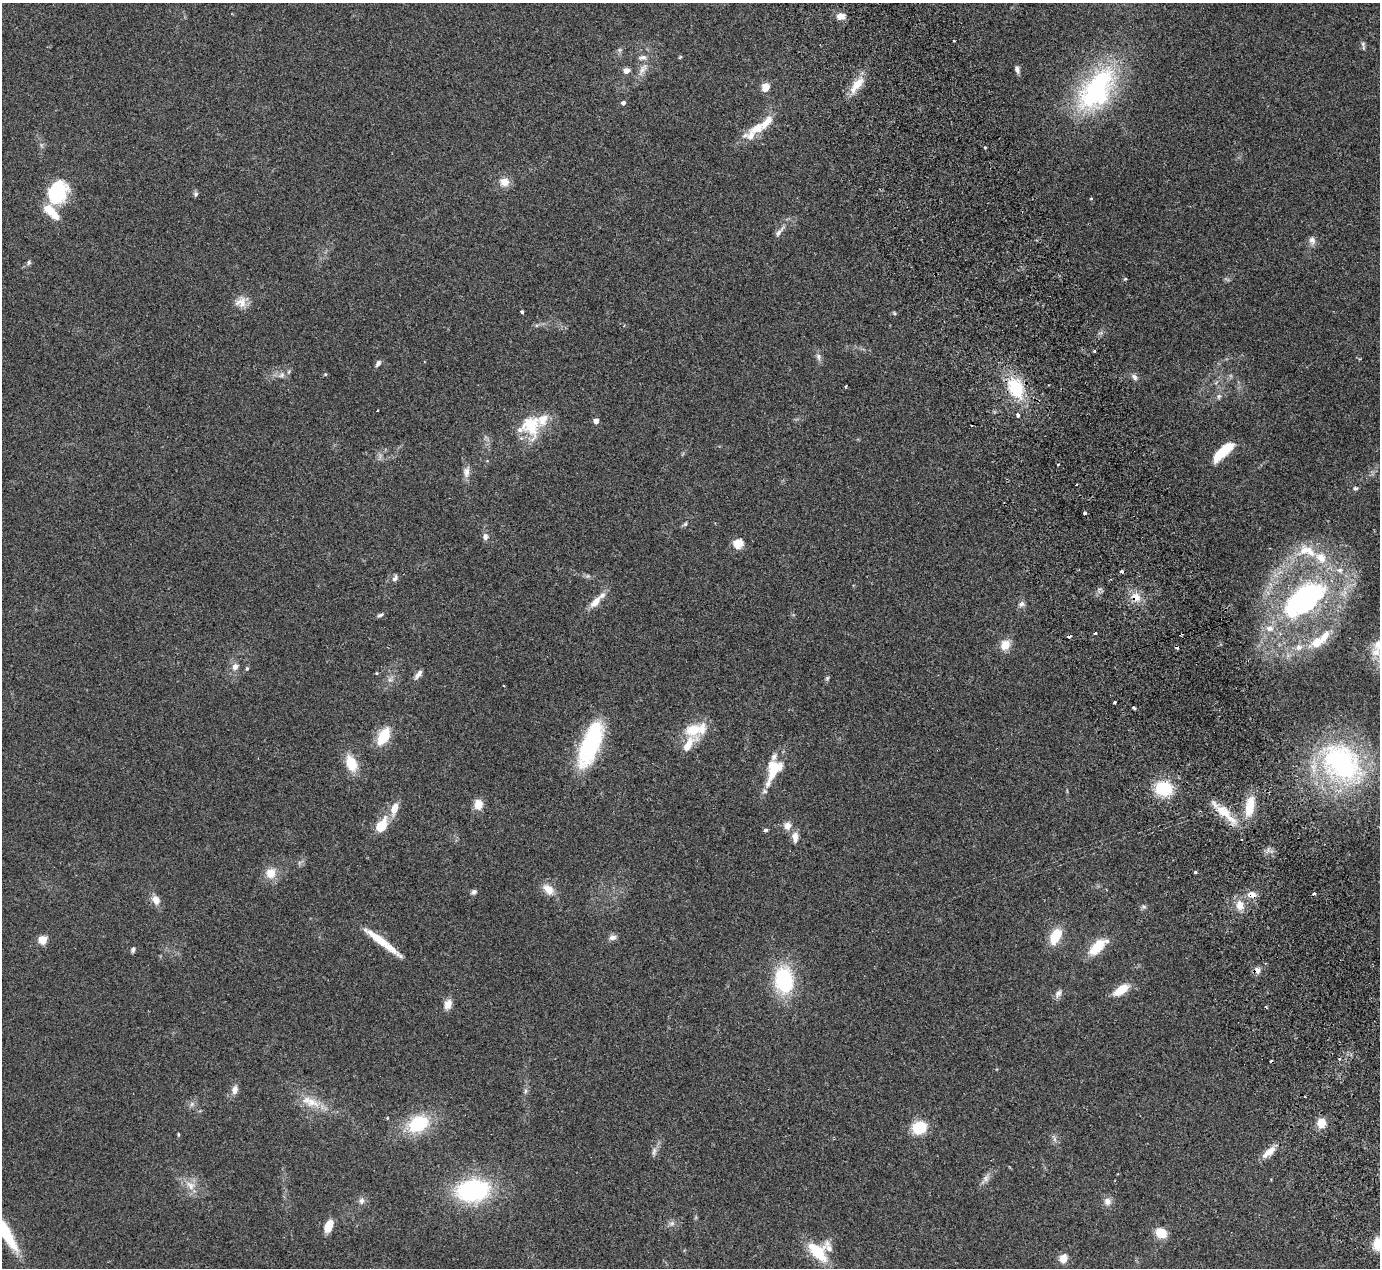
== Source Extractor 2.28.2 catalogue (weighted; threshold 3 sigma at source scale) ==
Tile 6 of 4 x 4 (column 2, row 2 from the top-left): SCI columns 1434-2811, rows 2713-3978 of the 5623 x 5551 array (HDU 1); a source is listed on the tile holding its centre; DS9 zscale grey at full resolution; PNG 1382 x 1270 px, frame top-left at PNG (2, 3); no overlay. Shown black and unused: <1% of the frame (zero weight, under 2 of 3 exposures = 3% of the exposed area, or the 3 px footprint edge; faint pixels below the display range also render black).
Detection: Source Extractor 2.28.2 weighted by HDU 2 'WHT'; one run over the whole footprint, this tile lists its part. Background 0.215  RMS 0.011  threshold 0.0512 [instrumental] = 3 sigma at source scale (4.5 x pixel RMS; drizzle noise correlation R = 1.50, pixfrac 1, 0.05/0.05 arcsec/px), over >= 5 px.
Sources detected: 147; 10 cosmic-ray / hot-pixel residue — not listed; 18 inside a brighter listed object's ellipse — not listed separately; the other 119 listed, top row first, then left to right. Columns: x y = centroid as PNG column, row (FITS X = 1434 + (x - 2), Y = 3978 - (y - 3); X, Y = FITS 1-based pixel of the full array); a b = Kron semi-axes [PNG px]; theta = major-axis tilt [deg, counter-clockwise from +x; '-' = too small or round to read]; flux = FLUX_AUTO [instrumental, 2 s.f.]
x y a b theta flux
841 17 6 5 - 12
954 41 3 3 - 2.5
1363 44 9 6 -71 2.7
680 57 6 4 44 1.2
643 69 22 8 61 10
1017 69 9 6 -69 3.8
626 71 5 4 - 12
857 84 22 10 47 19
765 87 9 7 57 13
1096 89 57 31 54 170
623 103 4 4 - 3.9
757 128 24 12 27 20
985 148 3 3 - 1.9
504 182 13 11 -19 11
57 192 27 21 64 61
195 194 7 6 - 2.5
1091 198 4 4 - 0.97
779 232 21 5 51 6
1312 240 11 9 -76 5.5
29 262 7 5 76 2.1
1125 279 5 3 - 1.2
241 302 16 14 46 12
522 312 4 3 - 3.1
894 313 5 4 - 1.4
1094 351 3 3 - 2
818 357 11 7 -82 4.2
378 363 8 5 55 3.8
325 374 4 4 - 1.2
282 375 9 6 42 4.3
1134 377 10 7 -51 4.2
845 386 3 2 - 1.1
1016 388 25 16 -64 54
1219 396 8 6 88 3
1018 415 4 3 - 5.4
596 421 4 4 - 8.6
531 425 30 24 -81 44
1223 452 24 8 42 38
1058 465 3 3 - 1.5
466 472 16 8 84 7.3
1076 485 3 2 - 1.1
1355 488 6 5 - 2.2
1085 513 4 3 - 3.9
685 524 7 4 45 1.9
485 536 9 6 -90 4.2
738 543 5 5 - 59
1307 551 31 17 -13 36
395 578 8 6 62 3.7
1136 597 14 11 -34 13
1304 599 51 26 38 240
596 602 17 8 48 12
1021 604 9 7 22 4.2
380 615 10 4 22 2.5
1095 633 3 3 - 5.7
1317 642 24 15 33 26
1005 645 13 11 56 13
235 667 7 6 - 6.8
247 668 5 5 - 1.5
376 673 4 4 - 1.1
418 674 12 5 51 5.3
827 678 7 5 69 1.9
390 680 7 6 - 3.2
1114 702 3 3 - 4.2
1133 708 4 3 - 2
693 730 21 14 19 28
384 736 16 9 61 37
590 744 35 14 68 170
351 763 17 11 -68 26
1341 763 48 35 -43 230
774 769 26 16 63 34
1163 788 16 13 -5 48
478 804 9 8 - 16
1250 806 25 10 79 27
394 808 15 8 73 14
1223 812 30 13 -40 26
381 826 11 7 58 34
787 826 8 7 - 9.1
766 830 4 3 - 2.9
795 837 15 8 -88 7.8
1196 872 3 3 - 3.7
271 873 15 14 - 14
548 889 17 10 -43 13
474 892 7 6 - 3.3
1252 895 13 8 -8 8.3
156 900 12 9 -61 9
1240 905 12 10 -85 12
1144 907 7 5 42 2.4
1055 936 14 8 62 35
612 937 11 7 12 4.5
43 939 5 5 - 44
382 942 48 7 -37 30
1097 947 19 9 45 32
133 950 7 4 81 2.2
1257 970 9 7 2 5.6
784 980 24 17 -85 95
1121 990 16 8 34 23
1058 994 12 7 60 4.9
448 1004 13 9 67 8.7
235 1090 11 7 75 7.1
525 1091 7 4 89 2.2
310 1102 31 12 -23 23
192 1104 6 6 - 3.2
1321 1123 8 7 - 19
418 1124 20 14 28 63
919 1128 12 10 18 40
178 1134 5 3 - 1
654 1151 12 5 78 4.3
1269 1152 22 8 41 13
986 1178 11 8 73 5.1
190 1185 17 10 -42 13
473 1190 28 18 7 150
362 1201 9 7 89 4.4
1107 1201 10 10 - 6.8
672 1223 7 4 1 2.7
329 1226 15 8 65 15
4 1231 45 10 -58 76
1161 1233 11 9 -33 19
1379 1244 12 11 - 26
817 1252 26 13 -45 41
1063 1258 8 8 - 12
Overlapping masked pixels (flux is a lower limit): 3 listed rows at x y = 1136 597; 1252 895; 1257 970
Isophote crosses this tile's border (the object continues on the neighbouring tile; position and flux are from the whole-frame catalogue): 2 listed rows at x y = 4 1231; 1379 1244